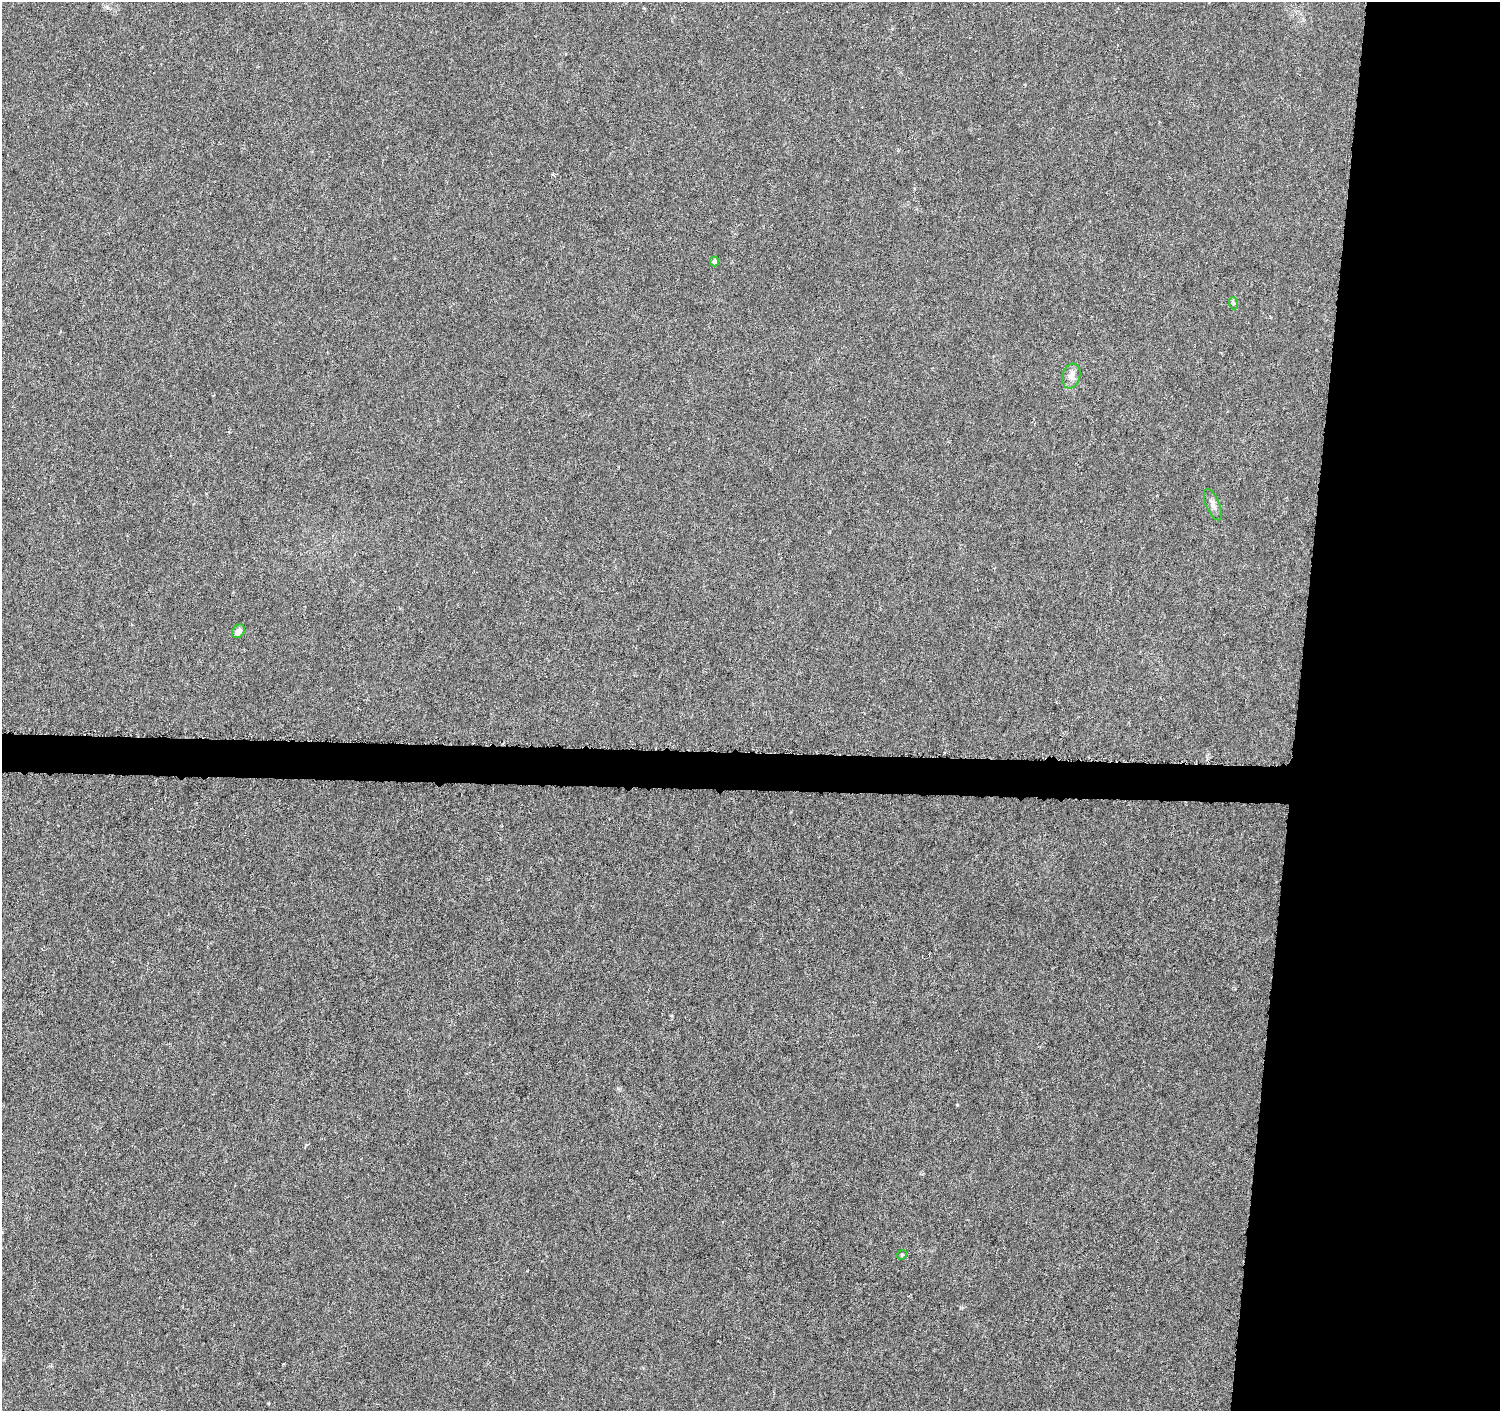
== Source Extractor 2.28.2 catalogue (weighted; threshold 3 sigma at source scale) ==
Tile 6 of 3 x 3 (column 3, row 2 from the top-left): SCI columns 3007-4504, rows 1693-3101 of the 4509 x 4744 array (HDU 1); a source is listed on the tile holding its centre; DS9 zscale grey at full resolution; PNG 1502 x 1413 px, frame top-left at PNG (2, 2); each listed source drawn as its Kron ellipse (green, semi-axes under 4 px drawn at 4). Shown black and unused: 16% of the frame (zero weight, under 4 of 8 exposures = <1% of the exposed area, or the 3 px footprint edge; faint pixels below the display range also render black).
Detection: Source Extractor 2.28.2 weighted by HDU 2 'WHT'; one run over the whole footprint, this tile lists its part. Background -0.00797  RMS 0.0022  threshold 0.00902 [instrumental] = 3 sigma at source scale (4.09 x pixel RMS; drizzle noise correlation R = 1.36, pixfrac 0.8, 0.0396/0.0396 arcsec/px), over >= 5 px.
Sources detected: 6; all 6 listed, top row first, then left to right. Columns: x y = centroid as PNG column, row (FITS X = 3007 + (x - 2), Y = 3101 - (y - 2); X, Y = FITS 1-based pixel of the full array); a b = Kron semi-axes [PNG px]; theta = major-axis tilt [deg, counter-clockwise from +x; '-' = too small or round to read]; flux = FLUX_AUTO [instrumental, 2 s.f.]
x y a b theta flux
714 262 5 4 - 0.69
1233 303 6 4 -70 0.3
1071 376 12 9 72 1.4
1213 505 17 6 -67 1.1
238 631 7 6 - 1
902 1255 5 4 - 0.25